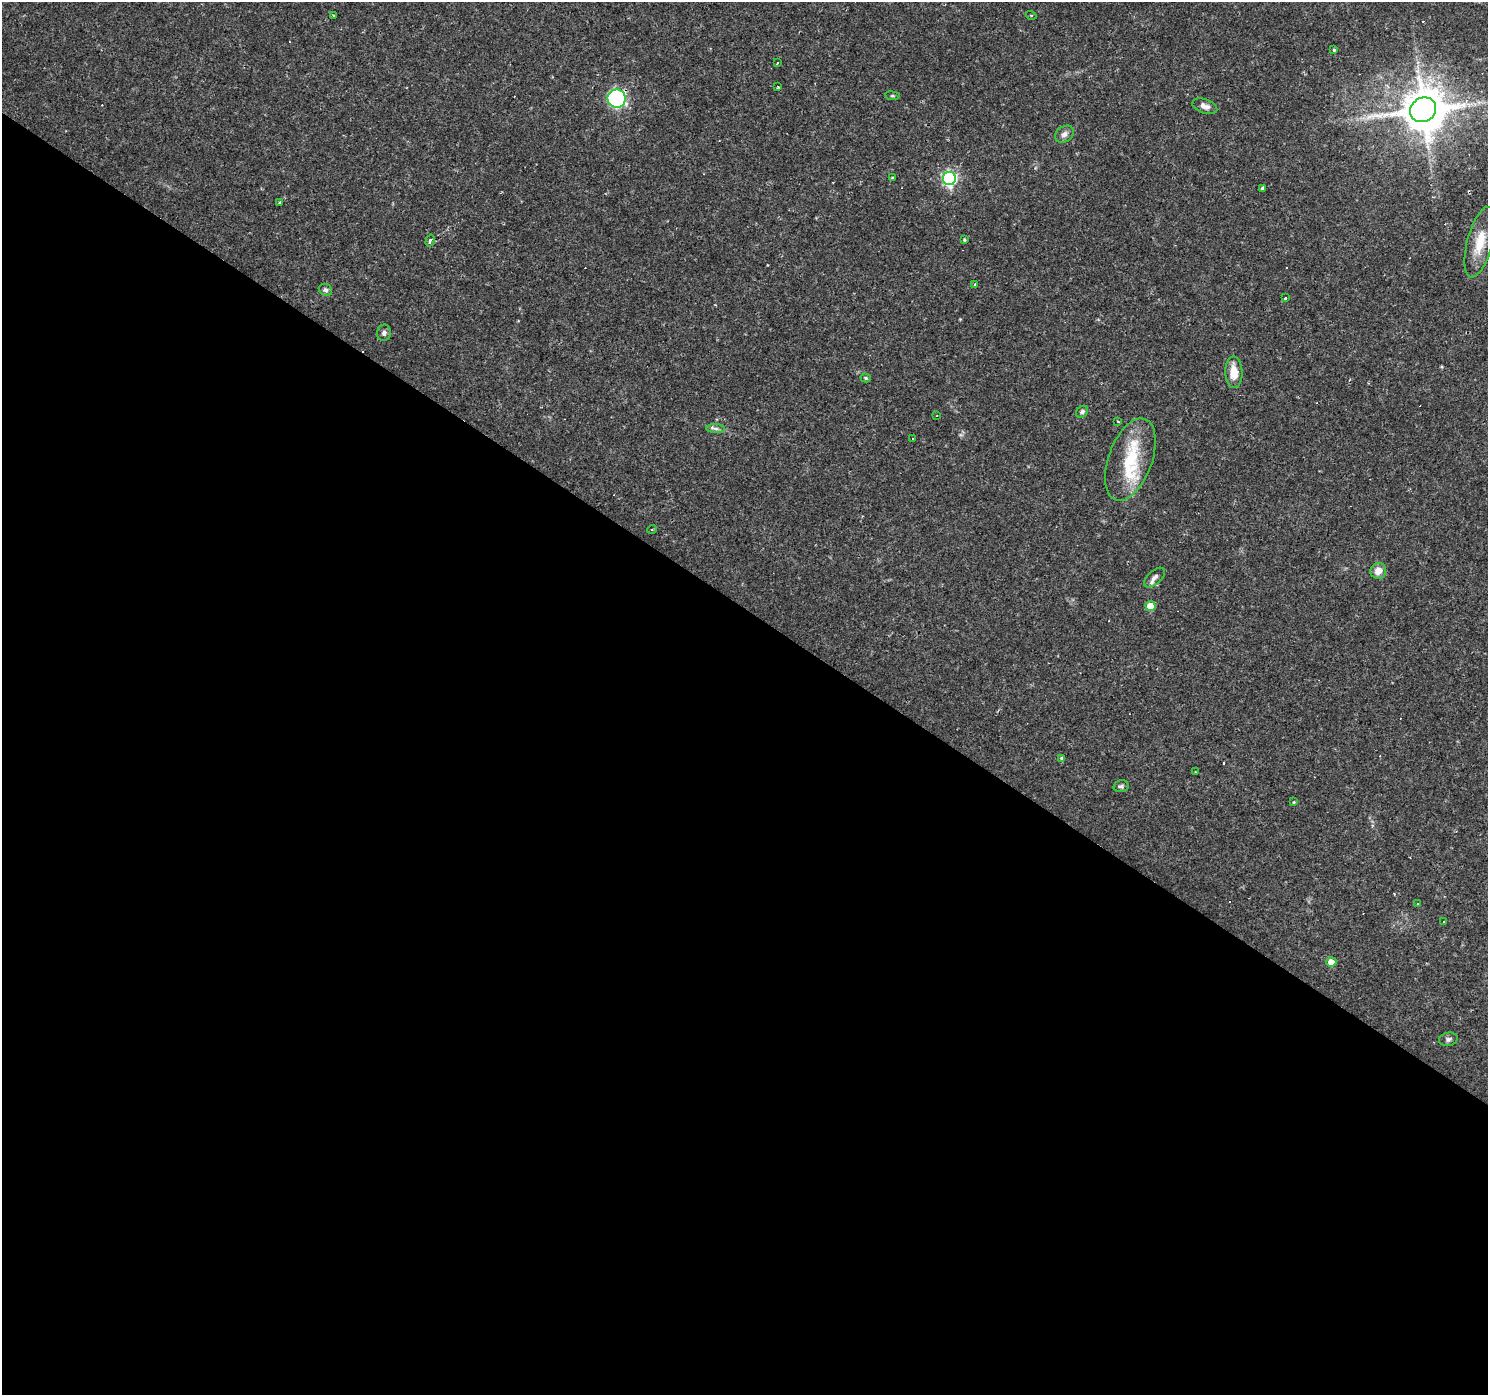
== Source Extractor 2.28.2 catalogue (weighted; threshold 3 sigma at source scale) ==
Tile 14 of 4 x 4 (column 2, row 4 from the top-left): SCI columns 1489-2974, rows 245-1637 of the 5945 x 5993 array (HDU 1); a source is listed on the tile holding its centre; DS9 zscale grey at full resolution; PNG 1490 x 1397 px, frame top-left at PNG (2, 2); each listed source drawn as its Kron ellipse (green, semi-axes under 4 px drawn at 4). Shown black and unused: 56% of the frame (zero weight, under 2 of 3 exposures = <1% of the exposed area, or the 3 px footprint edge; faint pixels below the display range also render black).
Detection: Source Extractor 2.28.2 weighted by HDU 2 'WHT'; one run over the whole footprint, this tile lists its part. Background 0.0655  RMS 0.0042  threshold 0.0191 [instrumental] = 3 sigma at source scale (4.5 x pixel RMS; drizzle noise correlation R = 1.50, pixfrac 1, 0.0396/0.0396 arcsec/px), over >= 5 px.
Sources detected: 58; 1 too faint to see at this stretch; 1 inside a brighter object's white glare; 13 cosmic-ray / hot-pixel residue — neither listed nor drawn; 2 inside a brighter listed object's ellipse — not listed separately; the other 41 listed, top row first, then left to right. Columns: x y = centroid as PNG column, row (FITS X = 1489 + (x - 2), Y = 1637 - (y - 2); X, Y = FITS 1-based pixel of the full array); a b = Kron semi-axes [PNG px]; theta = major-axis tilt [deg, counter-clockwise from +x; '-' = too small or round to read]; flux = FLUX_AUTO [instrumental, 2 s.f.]
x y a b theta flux
1031 15 5 3 - 0.36
334 16 3 3 - 0.64
1334 50 4 4 - 0.55
777 63 3 2 - 0.37
778 87 3 2 - 0.44
892 96 7 4 -8 0.57
617 99 9 9 - 69
1205 106 13 7 -19 2.3
1423 110 13 12 - 1500
1064 134 10 7 34 2
892 178 4 3 - 0.47
949 178 6 6 - 86
1262 188 4 3 - 0.84
279 202 4 3 - 0.48
964 240 4 3 - 0.46
430 241 6 3 74 0.9
1480 242 36 12 75 11
975 284 4 3 - 0.35
325 290 7 6 - 1.1
1286 298 4 3 - 1.3
384 333 8 7 - 1.5
1234 372 16 8 -89 6.6
866 378 5 4 - 0.51
1082 412 6 5 - 1
937 415 2 2 - 0.37
1118 421 3 2 - 0.43
716 428 9 4 -1 1.2
913 438 3 3 - 0.67
1130 459 43 21 70 21
652 529 5 3 - 0.44
1378 571 8 7 - 3.9
1154 578 13 6 42 1.9
1151 606 5 5 - 8.7
1062 758 4 4 - 2.4
1195 772 3 2 - 0.27
1121 786 7 6 - 0.98
1294 802 3 3 - 0.36
1417 904 2 2 - 0.39
1444 921 3 2 - 0.67
1331 962 5 5 - 4.1
1448 1039 9 6 11 1.2
Overlapping masked pixels (flux is a lower limit): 1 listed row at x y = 617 99